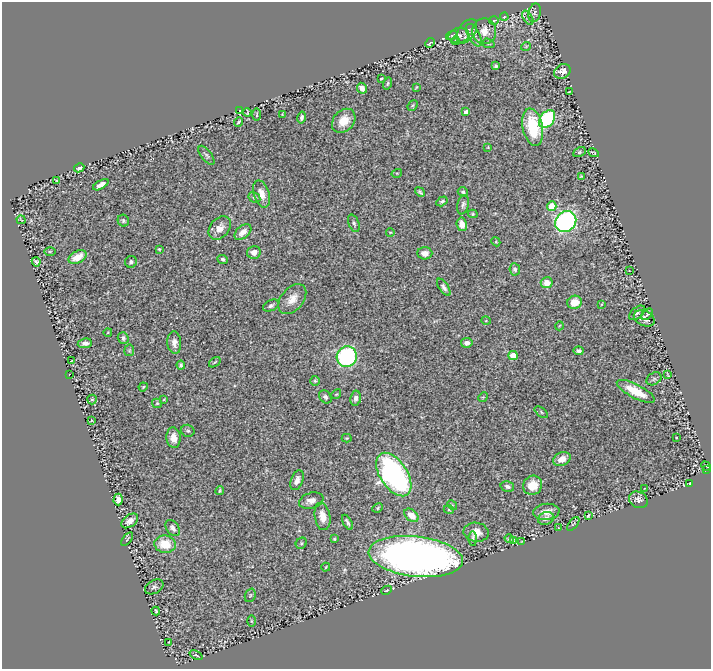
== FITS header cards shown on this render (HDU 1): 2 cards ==
NAXIS1  =                  709
NAXIS2  =                  667

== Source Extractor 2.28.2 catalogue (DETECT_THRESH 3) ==
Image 709 x 667 px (HDU 1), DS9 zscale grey, 1 PNG px = 1 image px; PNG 713 x 671 px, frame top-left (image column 1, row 667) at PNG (2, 2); each listed source drawn as its Kron ellipse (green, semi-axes under 4 px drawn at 4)
Background 0.468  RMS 0.024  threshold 0.0711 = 3 sigma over >= 5 px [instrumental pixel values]
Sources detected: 153; all 153 listed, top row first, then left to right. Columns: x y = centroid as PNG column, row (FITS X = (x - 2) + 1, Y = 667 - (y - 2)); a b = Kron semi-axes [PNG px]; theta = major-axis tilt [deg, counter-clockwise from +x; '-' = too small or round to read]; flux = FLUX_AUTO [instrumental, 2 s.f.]
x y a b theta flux
535 13 9 6 75 3.9
504 17 4 3 - 1.1
528 18 8 4 -59 3.5
494 21 5 4 - 2.3
467 31 14 8 55 8.5
484 31 13 12 - 19
452 35 6 4 20 1.6
474 35 12 6 -61 7
459 36 10 7 11 8.2
456 41 4 2 - 1.6
430 43 5 3 - 2.9
488 43 6 4 -20 2.3
526 46 5 3 - 1.3
496 66 4 3 - 2.8
562 71 9 7 29 8.8
381 78 3 2 - 1.5
388 83 6 4 73 2.4
416 87 3 2 - 1.2
362 88 5 5 - 6.9
570 92 4 2 - 1.6
413 105 5 4 - 2.1
240 110 3 3 - 1.6
247 112 4 2 - 1.3
466 112 4 4 - 8
282 114 3 2 - 0.89
257 115 6 3 -90 1.9
302 117 6 4 78 3.9
547 119 10 7 53 170
344 121 13 10 48 22
239 122 5 2 - 2.1
533 127 19 10 -78 76
488 147 3 3 - 1.4
579 152 6 4 28 2.3
593 153 5 2 - 1.8
206 155 11 5 -53 3.6
79 168 5 4 - 4.6
397 173 5 3 - 1.7
581 176 4 3 - 1.5
56 180 3 2 - 1.1
101 185 8 4 29 8.3
420 192 5 3 - 2.7
463 192 5 4 - 2.7
261 194 14 8 -72 16
254 197 6 4 -30 3.3
442 201 6 4 31 2.9
463 205 10 5 77 4.2
552 206 5 4 - 42
473 214 5 4 - 2.3
21 220 5 2 - 1.1
123 221 6 5 - 3.1
566 221 11 9 42 420
354 223 9 5 -68 3.6
462 224 7 5 -81 12
220 228 13 9 48 14
243 232 10 6 41 12
390 232 4 3 - 1.2
496 242 5 3 - 1.8
159 249 3 3 - 1.4
50 251 6 4 1 1.7
254 252 7 6 - 11
425 253 7 6 - 9
78 257 10 6 29 25
223 259 5 4 - 3.9
36 262 4 4 - 3.3
131 262 6 6 - 3.7
515 269 6 5 - 3.9
629 271 2 2 - 1.1
547 283 6 5 - 18
444 287 10 4 -55 5.3
292 299 17 11 49 17
575 302 7 6 - 25
602 304 4 2 - 1.2
271 306 8 5 26 4.2
637 313 9 5 39 4.8
647 314 7 4 44 3.3
644 318 11 7 -27 9.9
486 321 5 3 - 1.1
559 326 4 3 - 1.3
108 332 4 3 - 1.2
123 338 6 5 - 3.9
85 343 7 5 7 7.2
174 343 11 7 -84 8.5
467 343 6 4 8 6.4
129 350 6 5 - 2.2
579 351 5 4 - 4.5
513 355 4 4 - 37
347 357 10 10 - 200
72 361 3 2 - 0.97
215 362 6 3 36 1.8
181 365 4 3 - 2.7
69 374 3 2 - 0.98
668 375 4 2 - 1.3
654 379 8 6 32 3.5
315 381 5 5 - 2.2
143 387 4 4 - 1.9
636 391 21 7 -27 41
336 394 5 4 - 1.9
325 397 7 5 -48 3.7
483 397 5 4 - 1.7
356 398 7 5 81 6.3
92 399 5 4 - 2.3
164 399 3 2 - 1
157 403 5 4 - 2.3
541 412 8 4 -37 2.6
91 420 3 3 - 1.2
188 431 7 6 - 3
676 437 2 2 - 1.1
173 438 10 7 -85 15
347 438 5 4 - 1.6
562 459 9 6 24 16
706 466 5 3 - 0.87
707 470 3 2 - 1.1
394 475 24 13 -57 460
297 480 10 6 69 9.1
689 483 3 2 - 1.9
533 485 10 9 - 23
507 486 7 5 -14 4.7
645 488 3 2 - 1
220 491 4 3 - 2
118 499 6 4 89 12
638 500 9 8 - 7.3
311 501 12 7 17 12
452 505 5 4 - 1.9
378 508 5 4 - 2.3
449 510 5 3 - 1.6
546 512 13 8 6 16
411 515 8 5 -41 23
322 516 14 7 -80 19
588 516 4 2 - 1.6
546 518 8 6 20 6.1
130 521 9 6 37 11
347 522 8 3 -61 4.2
573 524 8 4 51 2.1
173 528 9 6 -53 6.4
559 528 4 2 - 1
476 532 12 9 -9 16
127 539 8 2 51 1.5
334 539 4 3 - 2.1
473 539 7 4 -89 2.9
509 539 5 2 - 2.2
513 540 3 2 - 1.7
521 542 3 2 - 1.1
301 543 6 5 - 2.4
165 544 11 8 -7 36
416 556 47 20 -6 1200
326 567 4 2 - 1.3
154 587 10 6 29 3.7
387 590 5 3 - 1
250 595 7 5 68 2.5
156 611 4 3 - 2.2
251 621 5 3 - 1.7
169 642 3 2 - 0.83
196 655 7 3 -25 1.7